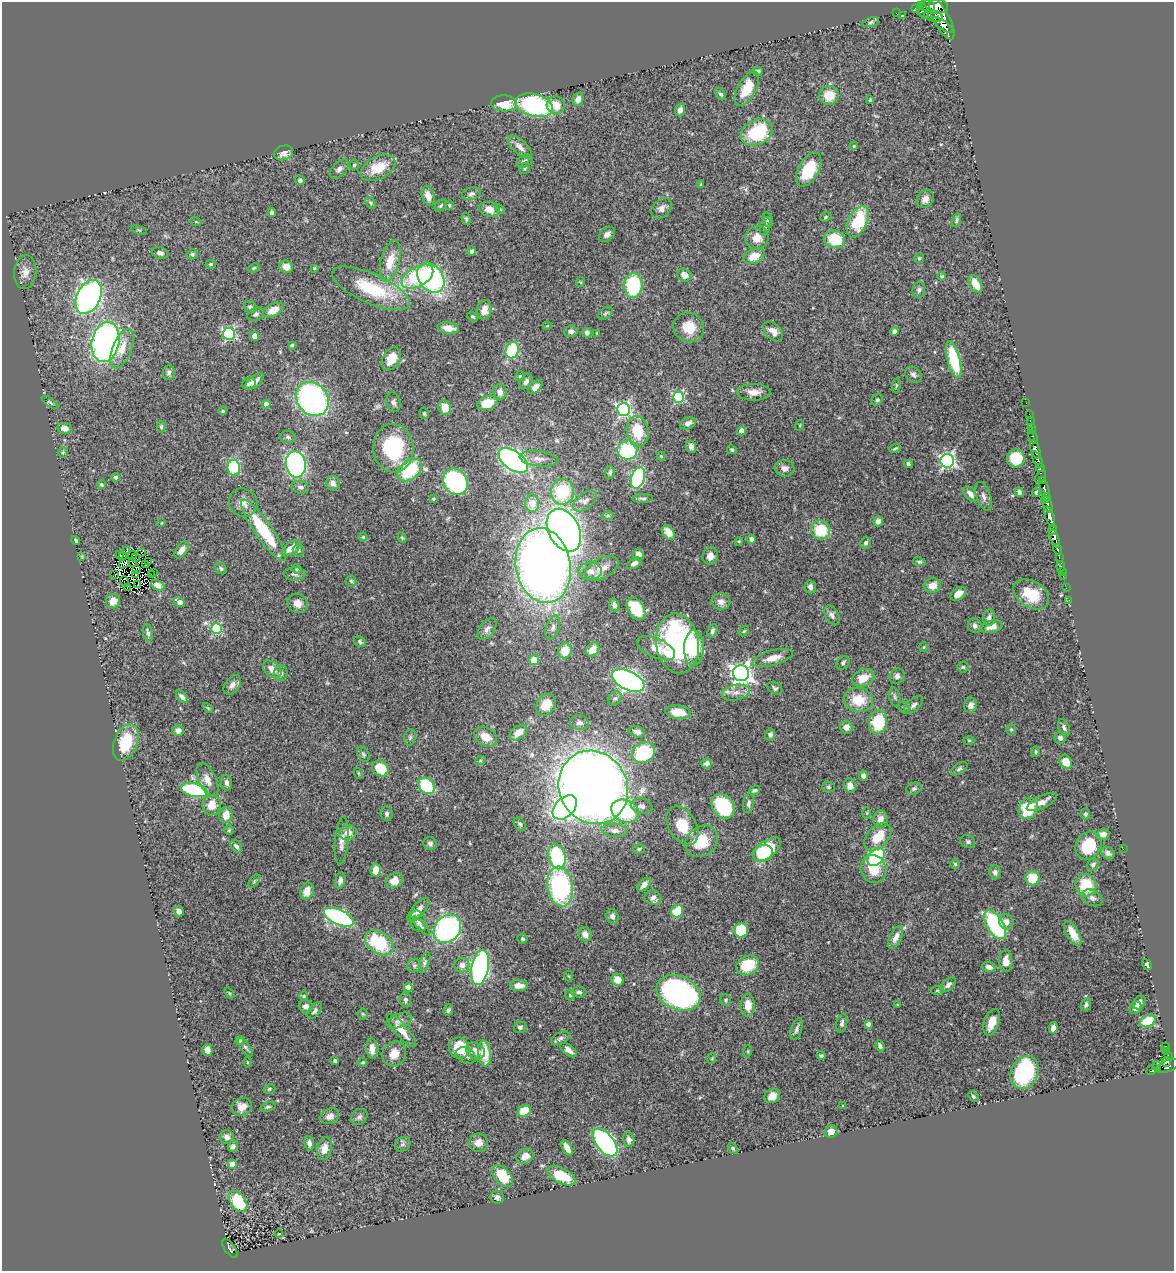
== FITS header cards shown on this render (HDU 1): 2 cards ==
NAXIS1  =                 1172
NAXIS2  =                 1269

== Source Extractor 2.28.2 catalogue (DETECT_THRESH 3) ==
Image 1172 x 1269 px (HDU 1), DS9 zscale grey, 1 PNG px = 1 image px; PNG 1176 x 1273 px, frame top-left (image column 1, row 1269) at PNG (2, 2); each listed source drawn as its Kron ellipse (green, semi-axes under 4 px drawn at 4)
Background 0.539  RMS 0.025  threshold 0.0758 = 3 sigma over >= 5 px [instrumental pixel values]
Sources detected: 475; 7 with non-positive FLUX_AUTO (blend fragments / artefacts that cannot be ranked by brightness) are neither listed nor drawn; the other 468 listed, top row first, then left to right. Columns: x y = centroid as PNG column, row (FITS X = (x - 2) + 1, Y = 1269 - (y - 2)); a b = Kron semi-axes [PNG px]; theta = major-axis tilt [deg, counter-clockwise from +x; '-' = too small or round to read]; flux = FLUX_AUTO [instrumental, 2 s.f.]
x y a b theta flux
928 6 7 5 -16 810
934 6 14 7 -6 2300
916 8 3 2 - 13
923 11 9 5 -67 98
896 13 2 2 - 6.3
902 16 3 2 - 0.94
933 16 10 5 -17 640
942 19 22 8 -62 2000
871 22 8 4 15 2.9
943 25 12 4 -35 880
758 71 5 4 - 4
747 89 19 9 61 42
721 94 7 4 -51 3.1
829 95 10 9 - 30
578 99 7 5 73 9.1
870 100 4 3 - 1.9
504 103 13 8 -3 39
534 105 19 11 -15 220
556 105 9 8 - 25
680 110 6 5 - 9.8
757 132 17 12 25 120
854 146 4 3 - 1.7
520 147 15 7 -43 13
283 153 10 7 18 12
525 161 8 6 24 6.4
354 165 5 4 - 2.9
378 168 19 11 28 46
525 168 6 4 51 2.9
339 169 11 6 47 7
809 169 18 10 62 64
300 180 5 4 - 4.1
701 184 4 3 - 1.5
472 194 10 6 12 5.9
428 196 10 6 -73 17
925 199 9 8 - 11
371 203 7 4 -50 2.7
441 205 7 5 45 3
449 205 5 3 - 1.8
661 208 11 8 43 8.8
489 209 10 7 -14 18
500 209 5 4 - 2.3
272 213 4 4 - 4.3
826 217 6 4 23 2.2
466 219 6 3 -75 2.4
768 220 7 4 -74 3.5
956 220 7 4 76 3.7
196 222 5 3 - 1.4
858 222 17 9 64 89
765 226 9 5 76 4.3
139 230 8 3 -18 2.1
607 234 9 6 41 7.5
757 238 12 11 - 19
835 239 10 9 - 68
471 251 5 4 - 3.8
160 253 8 5 -15 6.4
192 254 6 5 - 3.4
754 256 11 7 26 23
919 258 5 5 - 2.4
390 261 21 9 75 33
211 264 5 4 - 2.3
286 267 7 6 - 16
254 268 6 4 22 2.1
314 268 4 3 - 1.7
25 272 17 11 84 16
684 275 7 6 - 14
942 276 4 3 - 2
417 277 17 9 29 110
431 278 16 12 -55 320
581 282 5 3 - 1.6
975 284 10 5 -60 22
633 286 12 9 87 130
371 288 42 15 -24 100
919 290 8 6 83 4.1
89 297 18 11 64 510
250 307 6 5 - 4.8
273 310 11 6 27 21
484 310 10 7 84 13
605 313 8 5 41 3.3
255 314 8 6 28 5.1
472 317 6 4 -38 3
547 326 4 3 - 1.5
689 327 16 14 -36 33
448 328 11 6 -8 14
571 331 7 6 - 6.2
773 331 12 7 -46 12
894 331 4 4 - 4.7
587 333 5 4 - 7.2
597 333 3 3 - 1.5
229 334 6 6 - 230
254 336 4 4 - 15
106 342 20 13 79 530
292 345 4 4 - 2
122 349 21 9 68 28
512 350 8 6 70 120
391 359 12 8 59 34
954 360 19 6 -76 95
169 373 7 6 - 4.7
913 375 9 7 -36 5.6
520 376 5 5 - 2.4
254 382 11 5 38 11
526 382 8 6 56 6.1
249 383 7 6 - 4.8
896 385 7 4 82 2.4
535 387 8 5 43 10
500 392 8 6 -85 8.5
754 392 17 8 1 15
678 397 5 5 - 160
312 399 18 15 -52 400
877 400 6 5 - 2.9
50 402 10 4 -35 2.9
393 402 10 7 -75 5.7
487 403 10 6 20 35
1026 403 2 2 - 12
266 404 4 4 - 11
445 407 7 6 - 20
624 410 6 6 - 360
223 411 4 4 - 1.9
424 413 6 4 -73 2.6
1029 414 2 2 - 10
1030 421 3 2 - 18
688 423 8 5 24 8.9
800 425 5 3 - 1.5
161 427 5 4 - 2.9
1031 427 2 2 - 14
64 428 7 5 -10 11
638 431 15 11 -81 53
742 431 4 4 - 20
1032 431 2 2 - 1.1
288 437 7 6 - 4.2
1033 437 7 3 -70 38
691 447 6 5 - 6.6
393 448 24 20 -87 130
895 448 6 3 21 2.3
1035 449 10 4 -71 620
627 450 10 9 - 120
732 450 5 3 - 3.1
63 453 5 4 - 2.2
661 456 4 4 - 1.6
1016 458 9 9 - 72
539 459 19 7 -7 14
513 460 17 9 -37 510
1037 460 9 3 -66 750
947 461 7 6 - 440
296 464 13 10 -81 340
908 464 4 3 - 3.2
234 468 8 6 -81 100
785 468 10 8 -8 8
1040 468 4 3 - 110
410 470 14 9 39 110
610 472 6 5 - 3.7
116 477 4 4 - 5
1040 477 7 4 53 170
638 478 11 6 72 220
1042 480 3 3 - 80
455 482 14 11 -55 200
333 483 7 6 - 10
102 485 5 4 - 2.7
300 487 9 6 -11 5.9
1045 489 12 3 -75 260
562 492 13 11 81 95
1019 492 5 3 - 4
1036 492 4 3 - 2.7
970 494 9 5 -51 9.7
983 496 15 7 -71 9.1
643 498 10 3 3 3.6
1046 498 5 3 - 160
433 499 3 3 - 2.1
585 501 14 7 39 10
243 502 15 13 -45 17
532 503 9 7 -89 27
1048 504 8 3 -70 280
608 515 6 4 0 2.6
1050 517 10 4 -72 1200
878 521 5 4 - 6.9
161 523 4 2 - 1.2
263 530 37 8 -55 110
564 530 23 15 -62 1400
821 530 10 9 - 56
1053 530 5 3 - 180
668 532 8 5 -54 18
363 537 4 4 - 2
402 538 5 4 - 2.2
1055 538 9 3 -71 810
751 539 4 4 - 6.2
76 541 5 3 - 2.6
739 541 4 3 - 1.6
866 543 6 5 - 4.7
291 548 10 6 37 21
1057 549 5 3 - 180
182 550 9 5 54 11
298 550 6 5 - 4
127 551 3 2 - 2.2
141 552 2 2 - 2.3
638 554 6 5 - 9.5
120 555 3 2 - 2
132 555 4 2 - 0.14
710 556 8 7 - 11
82 557 3 2 - 1.7
123 557 4 2 - 3.5
1059 557 3 2 - 38
135 558 3 2 - 0.17
132 562 4 2 - 2.7
149 562 2 2 - 1.7
919 562 6 4 -8 2.8
124 563 6 2 35 10
634 563 8 4 29 5.8
145 565 2 2 - 2
543 565 38 27 -80 1500
1061 566 5 3 - 37
602 568 18 10 27 19
221 569 6 5 - 3.3
297 569 5 4 - 2.2
137 570 3 2 - 2.6
590 571 11 8 5 13
1062 571 2 2 - 8
153 572 3 2 - 4.6
136 574 3 2 - 1.3
295 574 11 6 0 5.9
115 575 4 2 - 1.7
151 575 3 2 - 1.9
1063 576 2 2 - 4.4
124 581 5 3 - 2.8
351 581 5 5 - 3
138 585 3 2 - 1.6
158 585 7 5 -28 8.2
932 586 8 7 - 19
810 587 6 5 - 6.6
127 588 3 2 - 1.4
1066 588 2 2 - 9.8
958 594 8 5 35 16
1031 594 19 13 -32 49
1069 600 2 2 - 7.1
113 601 7 7 - 17
179 602 6 4 -36 12
721 602 9 8 - 9.5
297 603 10 9 - 14
614 605 7 5 -72 5.7
636 609 12 8 -59 60
832 615 10 6 -63 6.3
989 618 8 6 82 7.4
975 626 7 6 - 5.5
553 627 12 6 72 7.5
992 627 11 6 15 14
216 629 5 5 - 150
487 629 12 7 54 7.6
712 631 7 4 69 4.9
744 631 6 4 46 2.2
148 633 9 4 -77 4.4
360 642 6 5 - 3.2
677 644 30 21 -82 270
924 647 5 3 - 1.4
656 648 20 9 -24 22
694 648 18 10 89 61
593 650 7 6 - 20
565 651 8 7 - 30
773 658 20 7 15 20
534 660 5 5 - 29
843 663 7 6 - 4.5
963 667 5 5 - 2.6
272 669 10 7 -38 14
281 673 7 7 - 6.1
741 673 8 8 - 920
897 676 8 7 - 6.6
863 678 11 8 23 29
628 680 17 9 -25 670
232 685 11 7 51 8.8
775 688 8 5 -31 3.8
736 693 14 7 11 13
182 697 7 4 -49 6.4
895 697 9 5 -76 4.6
615 698 7 6 - 4.3
858 700 15 12 -11 41
546 705 11 9 56 24
914 705 11 6 42 6.3
971 705 7 6 - 9.2
904 707 6 5 - 2.6
208 708 6 3 -44 1.9
678 712 12 7 -8 27
878 722 11 9 78 76
579 723 9 7 -10 7.1
846 727 6 6 - 12
1064 728 9 5 -68 5.1
1011 729 5 4 - 2.3
178 731 6 5 - 8.7
519 732 10 6 37 17
637 732 8 5 -16 7.8
770 735 6 5 - 5.3
410 737 8 6 75 4.1
486 737 12 9 -32 23
1060 738 6 5 - 6.3
969 740 6 4 -1 2.3
126 742 19 11 68 69
1035 752 5 4 - 2.2
644 753 12 9 29 120
363 754 8 5 -60 3.8
480 761 5 3 - 1.8
1066 762 7 6 - 27
707 763 5 5 - 5.4
380 768 9 7 -40 51
959 769 9 5 32 3.8
358 773 5 3 - 1.4
863 776 5 4 - 7
207 780 18 8 -66 16
226 783 8 5 -83 6.5
426 786 9 7 -48 110
850 786 7 6 - 14
593 787 37 34 -61 2500
828 787 6 5 - 2.8
914 788 8 5 22 3.9
194 790 13 6 -14 170
755 790 6 3 15 4
1042 802 16 6 26 14
749 803 10 5 82 5.1
212 805 10 9 - 24
642 806 11 7 -10 8.7
723 806 13 10 -54 120
565 807 14 9 45 400
1028 808 11 9 65 69
625 811 14 11 -24 120
867 813 6 4 90 2
387 814 7 6 - 4.4
1085 814 5 5 - 2.9
226 815 8 6 79 20
881 819 8 7 - 14
520 824 7 5 -53 3.6
682 826 21 13 -59 47
229 830 5 5 - 2.3
615 830 13 6 -7 11
348 833 9 7 15 15
1103 834 7 5 18 9.4
878 837 16 10 46 38
342 841 24 7 85 15
702 841 18 14 38 50
968 841 7 6 - 3.7
430 844 7 6 - 4.8
236 846 7 5 -52 5.6
1088 846 15 12 59 61
639 849 6 4 16 2.5
767 849 16 8 38 57
1123 849 2 2 - 0.9
763 853 10 8 13 88
1108 853 7 5 -41 5.1
557 857 13 8 -76 160
876 857 10 7 48 160
955 864 5 4 - 2.4
1093 865 6 5 - 4.7
874 869 14 12 -67 37
376 870 7 5 83 20
995 872 7 6 - 6.4
1033 878 7 7 - 39
340 880 8 5 77 7.3
395 880 9 7 33 20
254 881 7 4 53 2.8
644 885 8 5 48 7.4
1086 885 11 10 - 58
560 887 20 13 -81 230
307 891 8 6 69 17
653 898 8 7 - 8
1092 898 11 7 -28 7.4
418 910 15 6 48 12
179 911 5 4 - 8.4
677 911 6 5 - 57
612 916 7 6 - 7.2
339 917 16 7 -24 340
418 921 11 7 -71 6.8
1006 922 8 7 - 11
995 925 16 8 -58 190
421 926 11 4 -46 3.8
447 929 15 12 51 350
741 930 7 7 - 74
1073 933 14 6 -59 20
585 934 7 6 - 9.7
896 937 12 6 65 12
522 939 5 5 - 3.1
379 943 16 10 -36 100
1006 961 11 6 -87 17
425 963 11 5 71 4.6
414 965 7 6 - 4.2
462 965 7 7 - 9.2
748 965 12 9 27 60
1147 965 6 3 -57 3.6
989 967 7 4 -20 8.8
480 968 17 8 80 460
569 976 5 3 - 1.6
617 980 6 6 - 20
519 985 9 5 1 14
948 985 9 5 42 6.7
408 987 4 4 - 27
937 990 6 4 1 2.3
579 992 7 5 -3 4.8
229 993 6 3 -53 1.9
678 993 23 16 -24 450
570 995 5 5 - 2.8
304 996 4 4 - 1.8
405 1000 7 5 -82 4.1
726 1000 6 5 - 2.8
1139 1002 7 5 53 8.3
748 1005 11 7 -89 20
898 1005 4 4 - 1.5
1086 1005 6 5 - 4.6
306 1006 7 6 - 6.9
1136 1008 6 5 - 8.4
448 1010 6 5 - 3.9
315 1011 9 5 52 5.4
363 1014 5 5 - 2.3
399 1020 13 7 19 9
1148 1021 8 5 26 52
992 1022 14 7 71 23
842 1023 9 5 76 5
868 1024 4 4 - 7.8
520 1027 6 5 - 4.2
1053 1028 6 4 80 9.8
797 1029 11 5 73 5.4
401 1030 21 6 -50 22
560 1038 10 6 27 4.9
240 1041 4 3 - 2.1
880 1046 6 4 -67 5.4
245 1047 11 4 -54 4.2
1166 1047 4 3 - 42
459 1048 10 10 - 49
372 1049 10 5 -85 13
207 1050 6 5 - 9.8
569 1050 10 5 -38 9
475 1051 10 8 -32 15
748 1051 6 4 72 1.6
1166 1051 3 3 - 52
484 1053 13 6 -86 38
394 1054 13 11 53 21
466 1055 10 7 -33 9
821 1055 4 4 - 2.7
1168 1056 3 2 - 46
712 1058 5 3 - 1.7
335 1061 3 3 - 3
247 1062 5 3 - 1.9
363 1062 4 4 - 2.7
1166 1062 5 4 - 230
1157 1066 5 3 - 28
1168 1066 12 6 20 430
1151 1070 5 3 - 12
1025 1072 17 13 66 200
269 1089 6 4 16 2.8
772 1096 8 7 - 16
973 1096 6 4 -45 3.2
843 1106 4 3 - 1.5
242 1107 10 8 29 16
268 1107 8 4 17 2.9
524 1111 7 5 32 43
330 1116 9 7 22 10
359 1117 9 7 43 5.5
831 1132 6 6 - 14
227 1137 7 6 - 6.9
629 1139 7 5 -77 6.7
309 1143 7 4 -83 6.6
478 1143 9 9 - 13
605 1143 16 9 -52 330
403 1144 8 6 38 5.1
233 1146 6 5 - 6.4
567 1148 8 4 -61 15
733 1148 6 4 -51 3
324 1149 11 7 76 15
525 1156 9 7 33 13
232 1164 4 4 - 26
502 1176 13 8 -50 57
561 1176 15 7 -26 56
497 1197 7 6 - 5.2
238 1201 12 7 -53 110
279 1234 4 3 - 1.2
230 1248 11 5 -56 120
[7 non-positive-flux detections neither listed nor drawn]